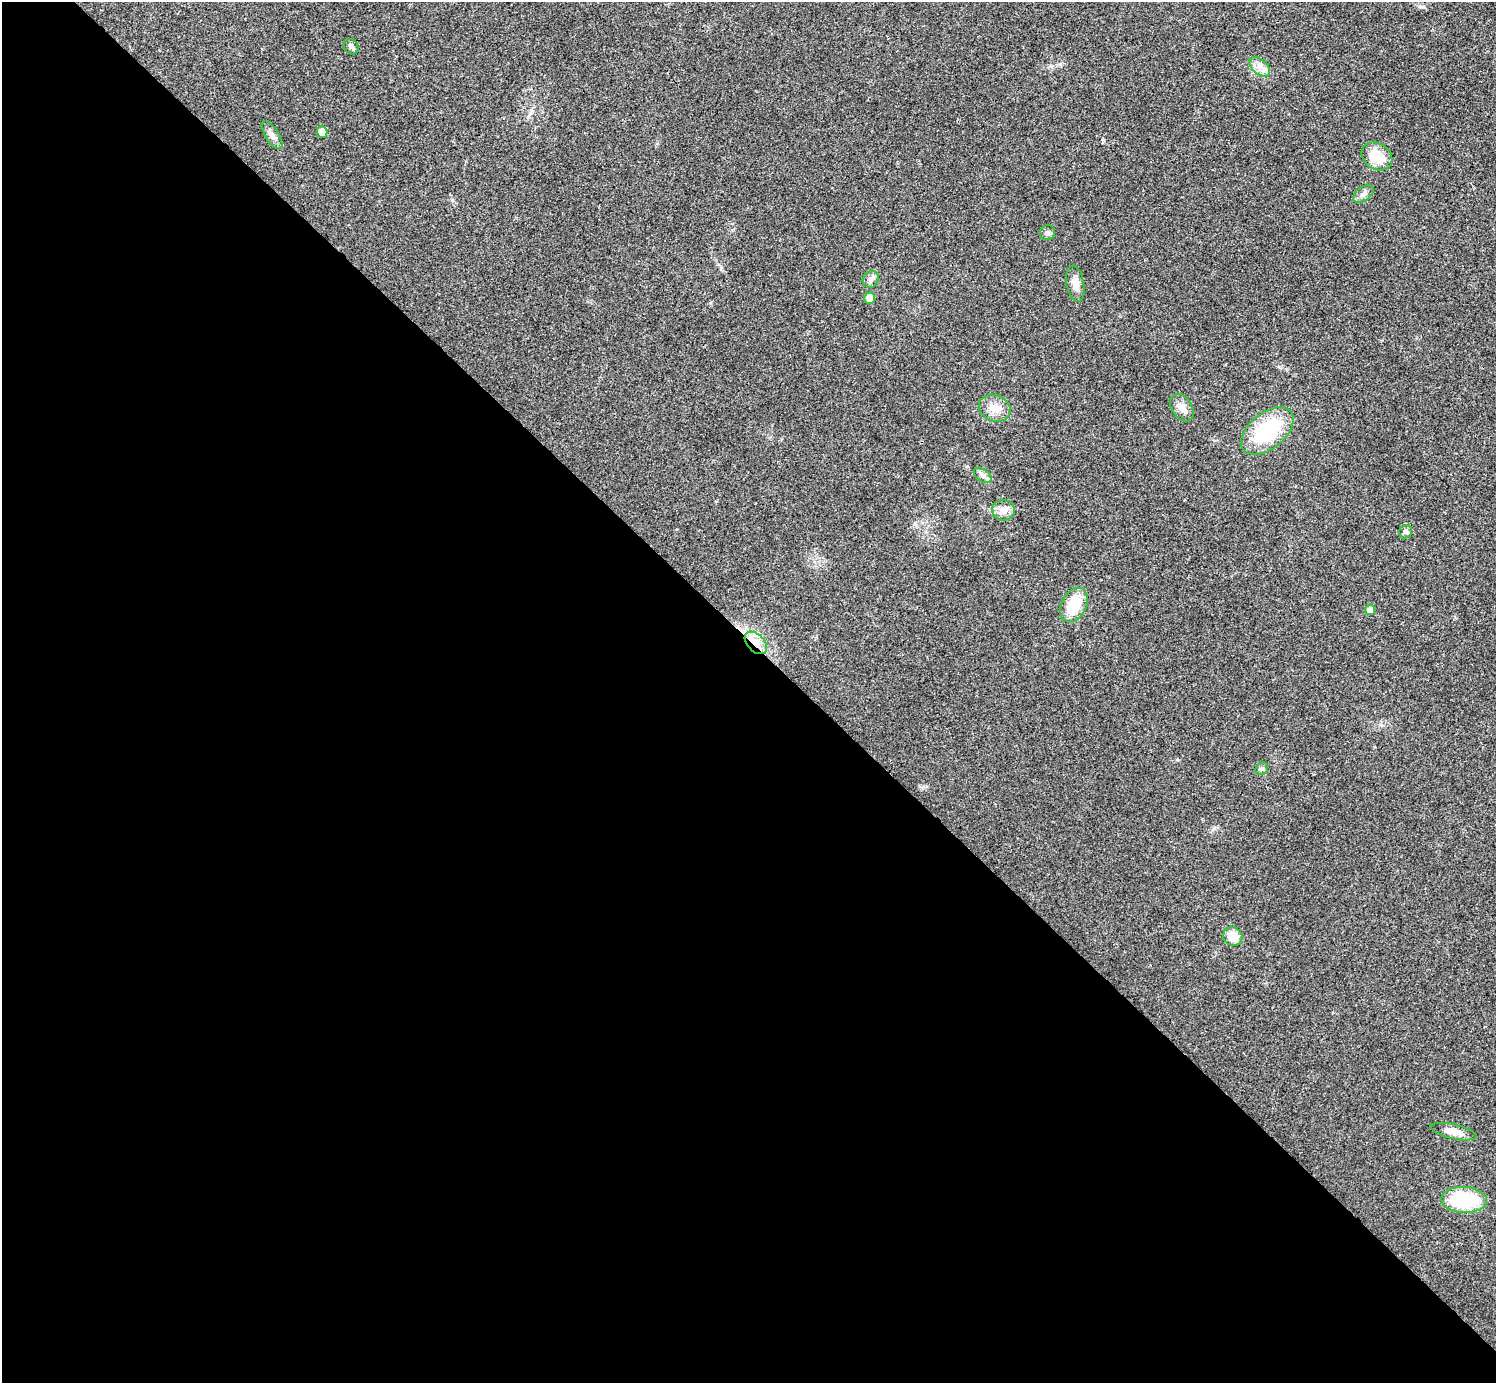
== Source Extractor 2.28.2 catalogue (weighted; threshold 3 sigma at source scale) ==
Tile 9 of 4 x 4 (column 1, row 3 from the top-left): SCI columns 4-1497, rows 1541-2921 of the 5985 x 5985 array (HDU 1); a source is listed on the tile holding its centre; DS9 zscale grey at full resolution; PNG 1498 x 1385 px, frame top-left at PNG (2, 2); each listed source drawn as its Kron ellipse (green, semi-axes under 4 px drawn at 4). Shown black and unused: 54% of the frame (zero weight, under 3 of 4 exposures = <1% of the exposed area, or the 3 px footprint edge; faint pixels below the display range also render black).
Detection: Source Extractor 2.28.2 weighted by HDU 2 'WHT'; one run over the whole footprint, this tile lists its part. Background 0.0196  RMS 0.004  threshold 0.0179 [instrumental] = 3 sigma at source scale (4.5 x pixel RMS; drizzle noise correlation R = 1.50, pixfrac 1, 0.05/0.05 arcsec/px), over >= 5 px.
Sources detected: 24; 1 inside a brighter listed object's ellipse — not listed separately; the other 23 listed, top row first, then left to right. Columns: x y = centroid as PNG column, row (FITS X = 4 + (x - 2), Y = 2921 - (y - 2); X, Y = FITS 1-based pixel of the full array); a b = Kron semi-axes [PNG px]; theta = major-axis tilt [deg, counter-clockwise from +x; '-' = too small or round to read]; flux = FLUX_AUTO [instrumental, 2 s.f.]
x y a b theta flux
351 47 8 6 -53 1.1
1260 67 12 7 -42 2.8
322 132 5 5 - 4.5
272 135 16 7 -58 2.1
1377 156 16 13 -32 10
1363 194 11 7 35 1.8
1047 233 8 7 - 1.3
871 279 9 7 50 1.6
1075 284 18 8 -80 3.8
870 298 6 5 - 4
995 408 16 13 -24 4.9
1182 408 15 10 -57 3.6
1267 431 30 18 39 31
983 475 10 6 -36 1.5
1003 510 11 10 - 3.7
1406 532 7 6 - 1.1
1074 605 18 12 62 13
1370 610 5 5 - 2.9
756 643 13 8 -46 3.8
1262 769 7 5 42 0.88
1233 936 10 9 - 6.4
1454 1132 23 7 -13 4
1464 1200 22 13 -3 26
Overlapping masked pixels (flux is a lower limit): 1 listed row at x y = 756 643
Unlisted compact peaks at least as high as the median listed source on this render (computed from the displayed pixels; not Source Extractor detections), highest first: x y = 1060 64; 452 200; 923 787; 1051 66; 1177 760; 710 303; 1214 828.